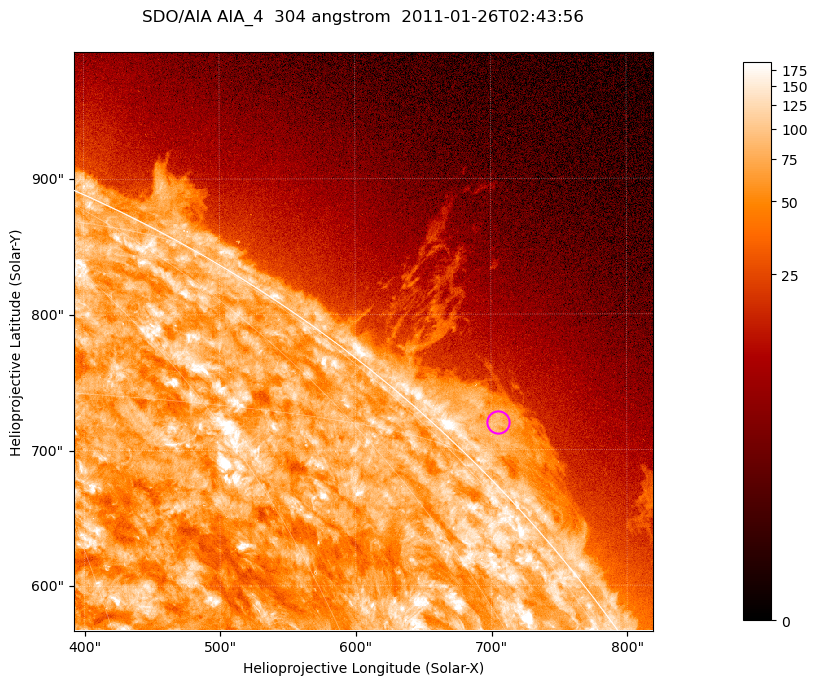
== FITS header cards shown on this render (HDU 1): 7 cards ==
TELESCOP= 'SDO/AIA '           / For AIA: SDO/AIA
INSTRUME= 'AIA_4   '           / For AIA: AIA_ATA1, AIA_ATA2, AIA_ATA3 or AIA_AT
WAVELNTH=                  304 / [angstrom] Wavelength
WAVEUNIT= 'angstrom'           / Wavelength unit: angstrom
DATE-OBS= '2011-01-26T02:43:56.127' / [ISO] Date when observation started; ISO 8
CTYPE1  = 'HPLN-TAN'           / CTYPE1; Typically HPLN
CTYPE2  = 'HPLT-TAN'           / CTYPE2; Typically HPLT

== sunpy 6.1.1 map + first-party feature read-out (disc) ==
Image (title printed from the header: SDO/AIA AIA_4  304 angstrom  2011-01-26T02:43:56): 711 x 711 px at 0.6 arcsec/px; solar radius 975 arcsec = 1624 px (partial field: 2.6% of the solar disc is inside the frame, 42% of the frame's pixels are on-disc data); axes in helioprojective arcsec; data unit not stated in the header (colour bar unlabelled)
Orientation: roll -0.132 deg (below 1 deg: not rotated)
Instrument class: DISC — disc imager (sunpy class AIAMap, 304 A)
Bright regions (active regions / flare kernels): reference = the on-disc median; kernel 7 px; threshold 5 sigma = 121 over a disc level ~73.8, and >= 1.15x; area >= 505 px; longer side >= 9 px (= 5.4 arcsec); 0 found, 0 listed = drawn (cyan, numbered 1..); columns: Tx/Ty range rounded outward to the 2 arcsec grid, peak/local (2 s.f.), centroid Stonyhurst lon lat
Off-limb structures (1.02-1.3 R_sun): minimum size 252 px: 6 found; the strongest spans PA ~310..320 deg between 1.02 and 1.06 R_sun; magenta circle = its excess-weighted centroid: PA ~315 deg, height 1.03 R_sun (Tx ~706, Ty ~720 arcsec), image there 3.4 x the reference